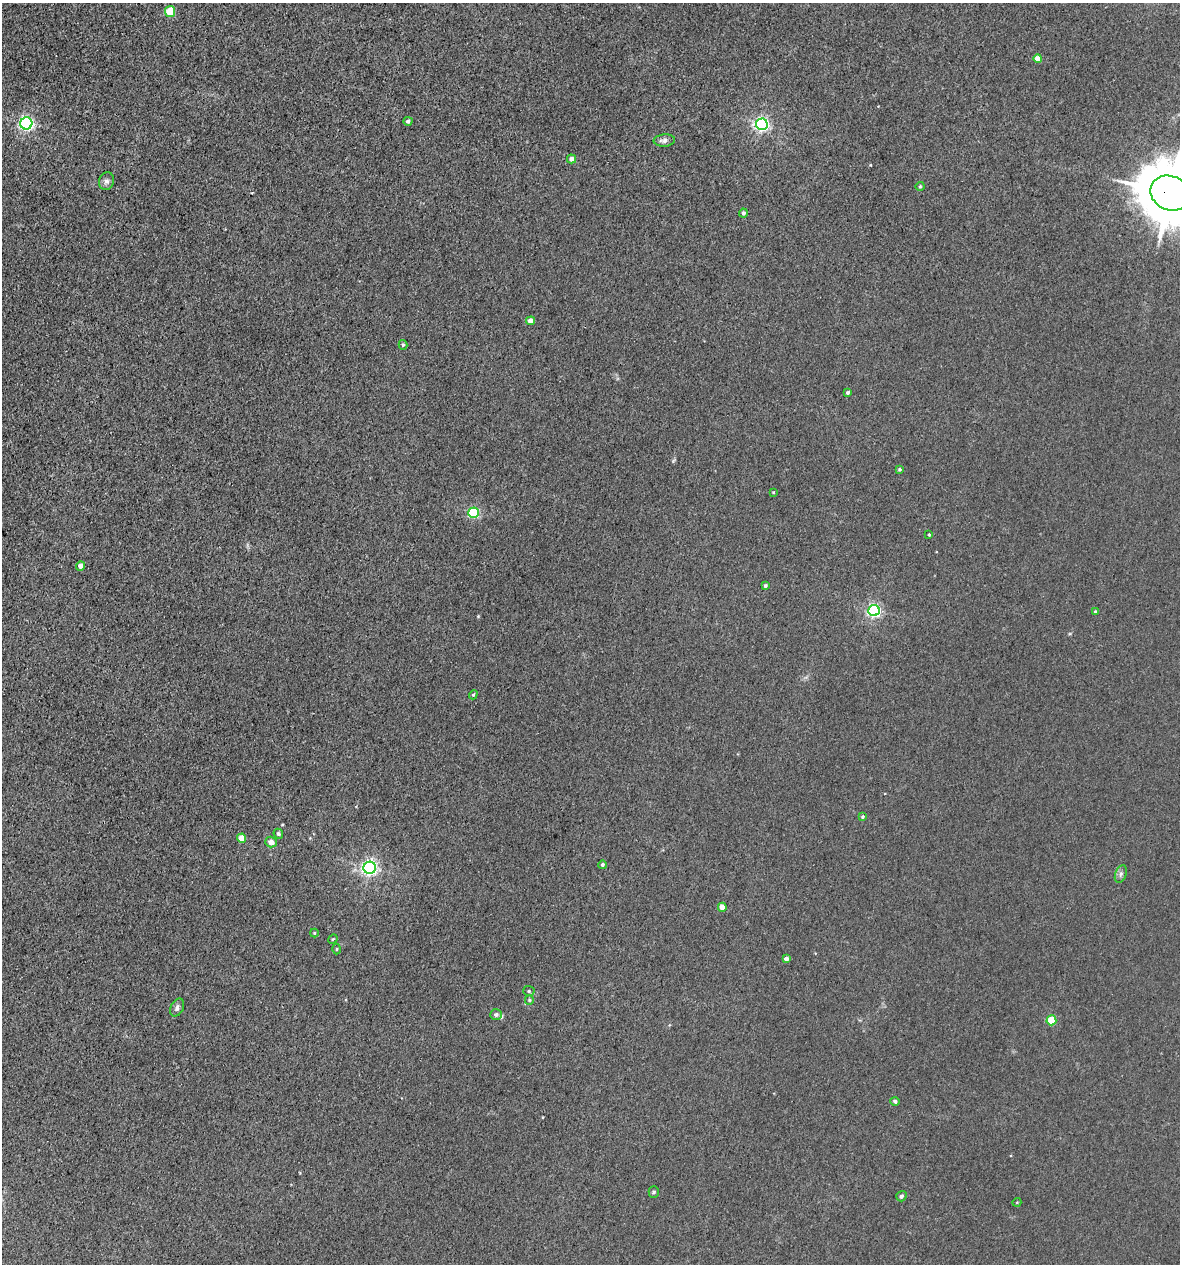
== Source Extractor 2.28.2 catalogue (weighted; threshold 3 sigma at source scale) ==
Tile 11 of 4 x 4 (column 3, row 3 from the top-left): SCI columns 2695-3872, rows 1312-2573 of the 5223 x 5150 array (HDU 1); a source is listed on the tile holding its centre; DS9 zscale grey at full resolution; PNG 1182 x 1266 px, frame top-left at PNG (2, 3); each listed source drawn as its Kron ellipse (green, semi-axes under 4 px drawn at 4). Shown black and unused: <1% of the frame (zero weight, under 3 of 5 exposures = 5% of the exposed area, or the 3 px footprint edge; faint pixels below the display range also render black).
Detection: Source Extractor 2.28.2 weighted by HDU 2 'WHT'; one run over the whole footprint, this tile lists its part. Background 0.0171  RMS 0.0029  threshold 0.013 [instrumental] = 3 sigma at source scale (4.5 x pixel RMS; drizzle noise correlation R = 1.50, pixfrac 1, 0.05/0.05 arcsec/px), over >= 5 px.
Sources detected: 45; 1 inside a brighter listed object's ellipse — not listed separately; the other 44 listed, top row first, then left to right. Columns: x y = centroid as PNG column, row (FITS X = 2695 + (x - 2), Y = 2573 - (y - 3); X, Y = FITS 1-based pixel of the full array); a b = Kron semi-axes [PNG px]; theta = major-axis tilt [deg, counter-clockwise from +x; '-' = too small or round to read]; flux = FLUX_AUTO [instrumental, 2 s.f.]
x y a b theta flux
170 11 5 5 - 14
1038 59 4 4 - 3.2
408 121 4 4 - 0.86
26 123 6 6 - 69
762 124 6 6 - 73
664 140 10 6 4 1.2
572 159 4 4 - 1.4
106 181 9 7 72 1
920 186 4 4 - 0.32
1170 193 20 17 -23 2100
743 213 4 4 - 0.72
531 321 4 4 - 2.7
403 345 5 4 - 0.45
847 393 4 3 - 0.56
899 469 3 3 - 0.42
773 492 3 2 - 0.24
473 513 5 5 - 26
929 535 3 3 - 0.27
80 566 5 4 - 1.4
765 586 4 3 - 0.46
874 611 5 5 - 60
1095 611 4 3 - 0.33
473 695 5 4 - 0.37
862 817 4 4 - 0.44
278 834 5 4 - 0.61
242 838 4 4 - 4.1
271 842 6 5 - 1.7
602 865 4 4 - 0.61
370 868 6 6 - 89
1121 874 9 5 69 0.79
722 907 4 4 - 3.3
314 933 4 4 - 0.27
333 939 5 4 - 0.35
337 949 5 3 - 0.3
786 959 4 4 - 1.5
529 991 6 5 - 0.51
529 1000 5 4 - 0.33
177 1008 9 6 64 0.99
496 1014 6 5 - 0.73
1051 1020 5 5 - 13
895 1101 4 4 - 0.74
654 1192 5 5 - 0.42
901 1196 5 5 - 0.69
1017 1202 4 3 - 0.21
Overlapping masked pixels (flux is a lower limit): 1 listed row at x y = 1170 193
Isophote crosses this tile's border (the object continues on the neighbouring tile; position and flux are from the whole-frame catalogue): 1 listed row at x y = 1170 193